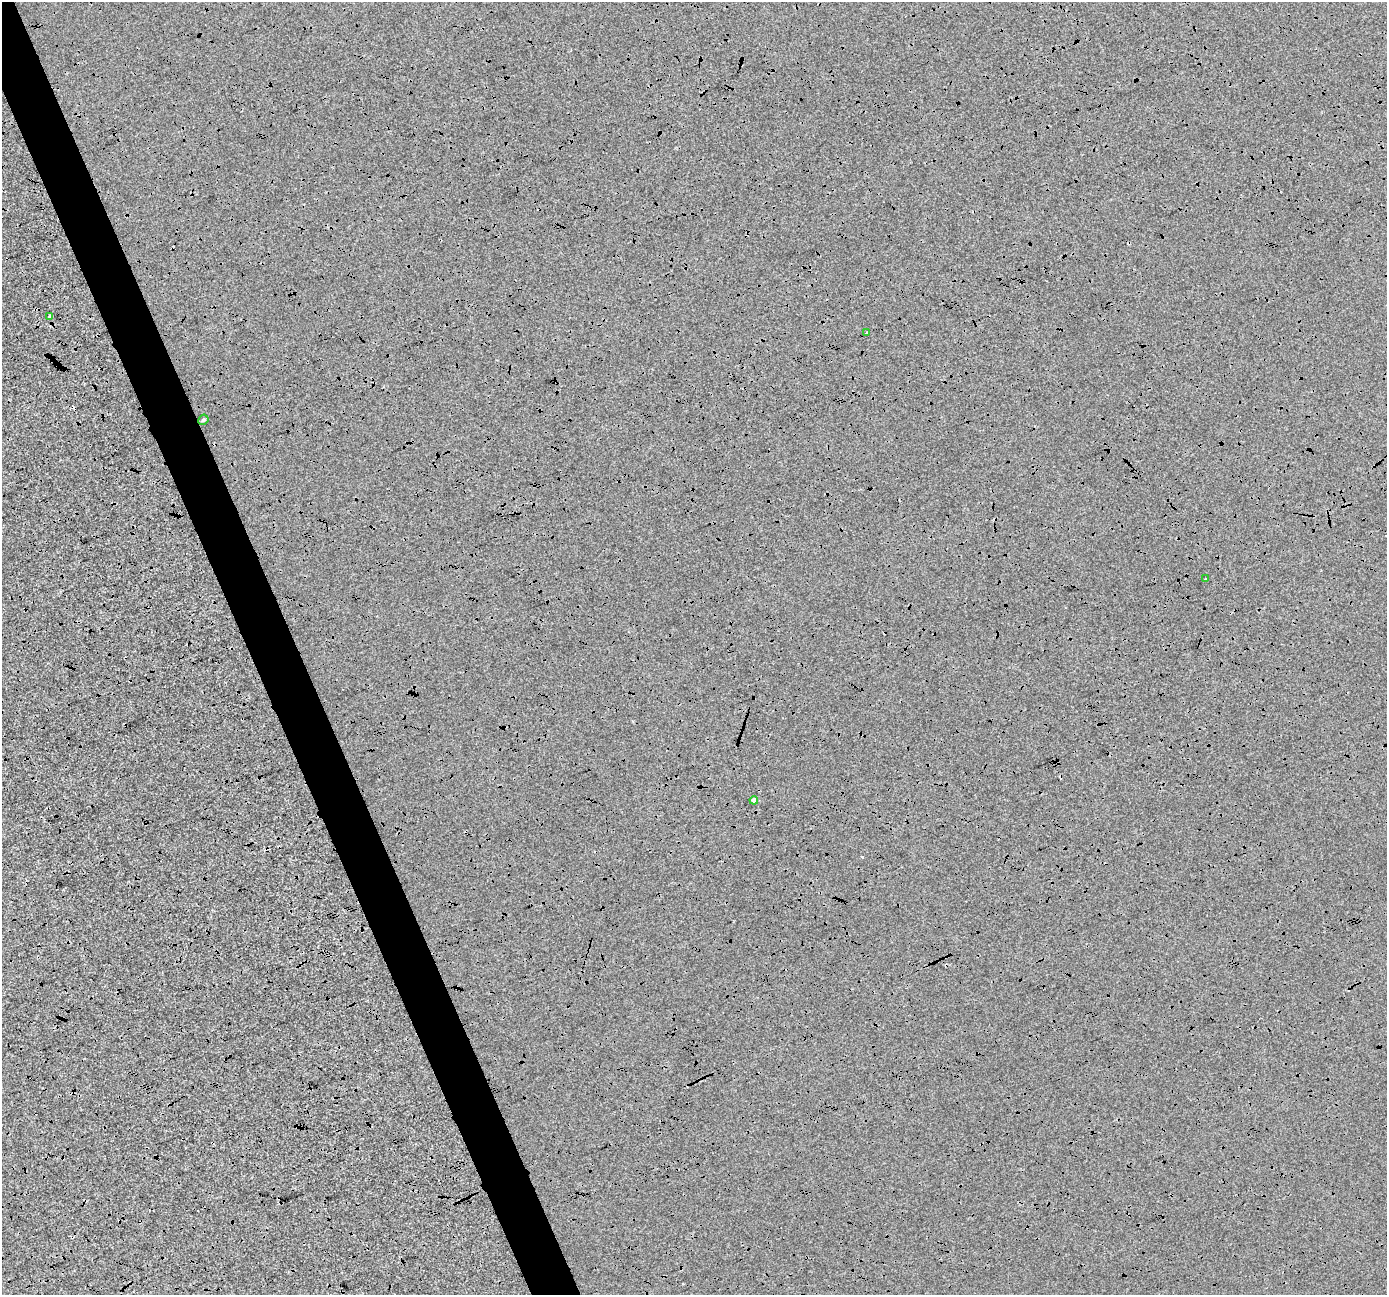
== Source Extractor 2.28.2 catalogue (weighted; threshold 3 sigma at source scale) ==
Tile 11 of 4 x 4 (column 3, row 3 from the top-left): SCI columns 2773-4157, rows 1430-2722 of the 5543 x 5389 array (HDU 1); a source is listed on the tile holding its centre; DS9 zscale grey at full resolution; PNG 1389 x 1297 px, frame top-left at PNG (2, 2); each listed source drawn as its Kron ellipse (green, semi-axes under 4 px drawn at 4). Shown black and unused: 4% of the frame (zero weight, under 3 of 4 exposures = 2% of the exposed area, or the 3 px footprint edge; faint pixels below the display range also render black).
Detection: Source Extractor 2.28.2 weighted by HDU 2 'WHT'; one run over the whole footprint, this tile lists its part. Background -0.00842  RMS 0.0065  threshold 0.0291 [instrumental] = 3 sigma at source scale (4.5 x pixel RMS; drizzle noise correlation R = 1.50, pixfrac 1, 0.0396/0.0396 arcsec/px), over >= 5 px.
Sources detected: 9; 4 cosmic-ray / hot-pixel residue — neither listed nor drawn; the other 5 listed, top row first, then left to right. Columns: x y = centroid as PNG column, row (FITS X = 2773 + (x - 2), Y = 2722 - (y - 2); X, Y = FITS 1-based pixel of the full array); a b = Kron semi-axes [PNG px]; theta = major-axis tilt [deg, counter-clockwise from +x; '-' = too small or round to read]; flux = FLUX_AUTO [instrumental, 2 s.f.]
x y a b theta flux
49 316 3 3 - 1.2
867 333 3 3 - 1.3
203 420 5 4 - 1
1206 579 3 2 - 0.73
754 800 4 4 - 2.4